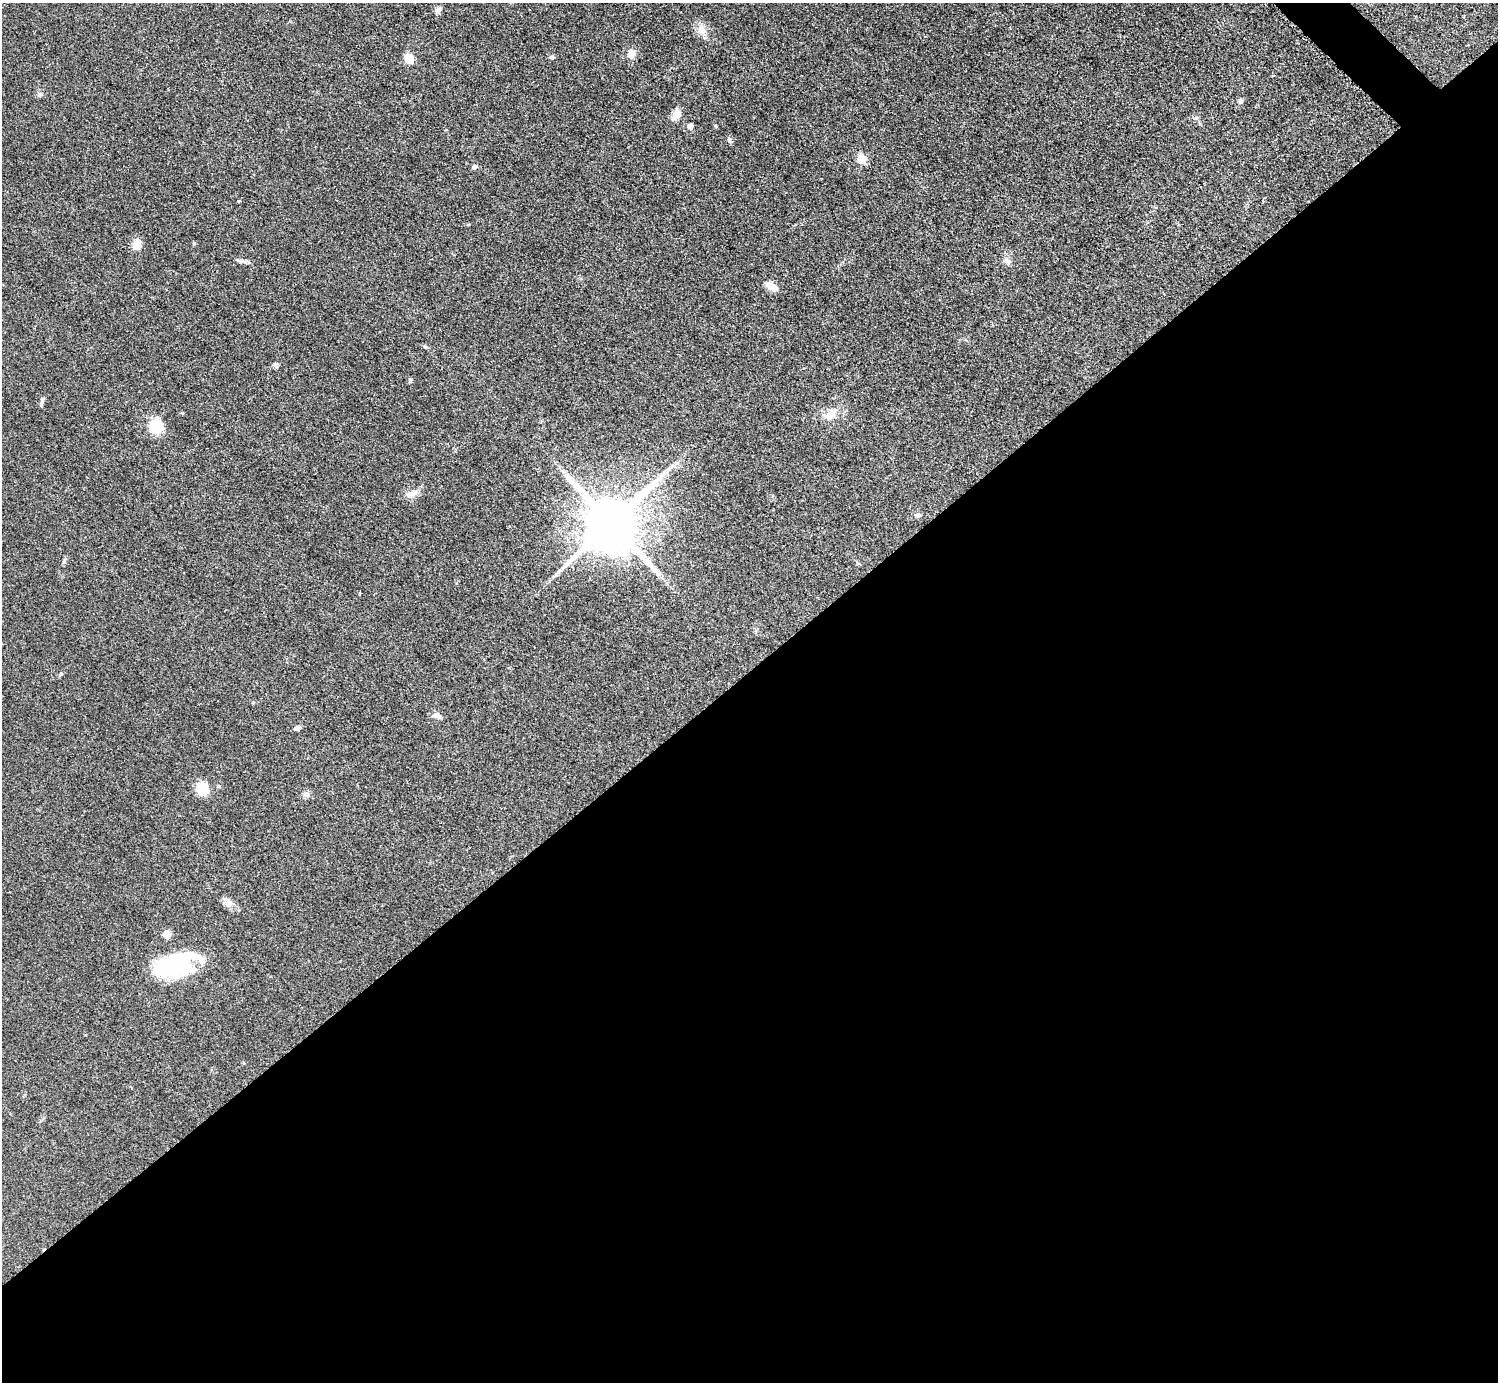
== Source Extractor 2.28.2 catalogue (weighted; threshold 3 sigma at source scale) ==
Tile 15 of 4 x 4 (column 3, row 4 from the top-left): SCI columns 2998-4493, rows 307-1686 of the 5990 x 5989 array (HDU 1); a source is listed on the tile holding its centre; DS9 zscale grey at full resolution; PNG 1500 x 1384 px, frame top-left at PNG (2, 3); no overlay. Shown black and unused: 52% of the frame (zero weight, under 3 of 5 exposures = <1% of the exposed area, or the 3 px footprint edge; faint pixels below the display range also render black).
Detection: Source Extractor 2.28.2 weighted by HDU 2 'WHT'; one run over the whole footprint, this tile lists its part. Background 0.0499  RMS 0.0053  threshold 0.0237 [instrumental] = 3 sigma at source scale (4.5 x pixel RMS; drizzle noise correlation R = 1.50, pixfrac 1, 0.05/0.05 arcsec/px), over >= 5 px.
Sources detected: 38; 1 inside a brighter object's white glare — not listed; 2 inside a brighter listed object's ellipse — not listed separately; the other 35 listed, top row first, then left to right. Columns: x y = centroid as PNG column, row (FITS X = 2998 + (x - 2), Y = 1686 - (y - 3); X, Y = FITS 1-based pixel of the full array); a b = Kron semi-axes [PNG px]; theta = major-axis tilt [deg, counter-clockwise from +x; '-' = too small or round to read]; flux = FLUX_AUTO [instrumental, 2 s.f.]
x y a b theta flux
438 10 9 6 60 2
701 30 14 11 -62 4.8
631 54 11 9 71 3.8
552 57 7 5 0 0.95
409 59 7 6 - 12
40 95 7 5 21 1.1
1241 101 7 5 16 1
676 114 12 9 56 4.3
690 126 7 5 27 1.9
729 140 10 5 -56 1
861 160 5 5 - 20
475 167 5 5 - 1.9
136 244 14 9 60 4.8
1007 260 10 4 -30 1.4
244 261 13 4 -11 1.6
772 287 16 8 -30 4.5
425 347 8 3 -14 0.79
276 365 7 6 - 1.2
410 380 6 5 - 0.83
43 399 7 5 23 1
831 414 16 10 45 5.2
154 426 19 13 78 11
567 475 8 6 -83 1.7
412 494 20 6 24 3.3
918 515 7 6 - 1.7
611 523 16 15 - 3800
559 572 9 4 81 1.1
61 674 5 5 - 0.69
437 715 11 8 -7 2.6
297 728 8 5 19 1.8
202 788 13 10 -71 11
306 794 9 8 - 2
230 902 8 5 -46 1.8
167 934 9 8 - 3.3
172 967 41 24 10 48
Unlisted compact peaks at least as high as the median listed source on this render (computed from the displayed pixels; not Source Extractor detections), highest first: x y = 194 243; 64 562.